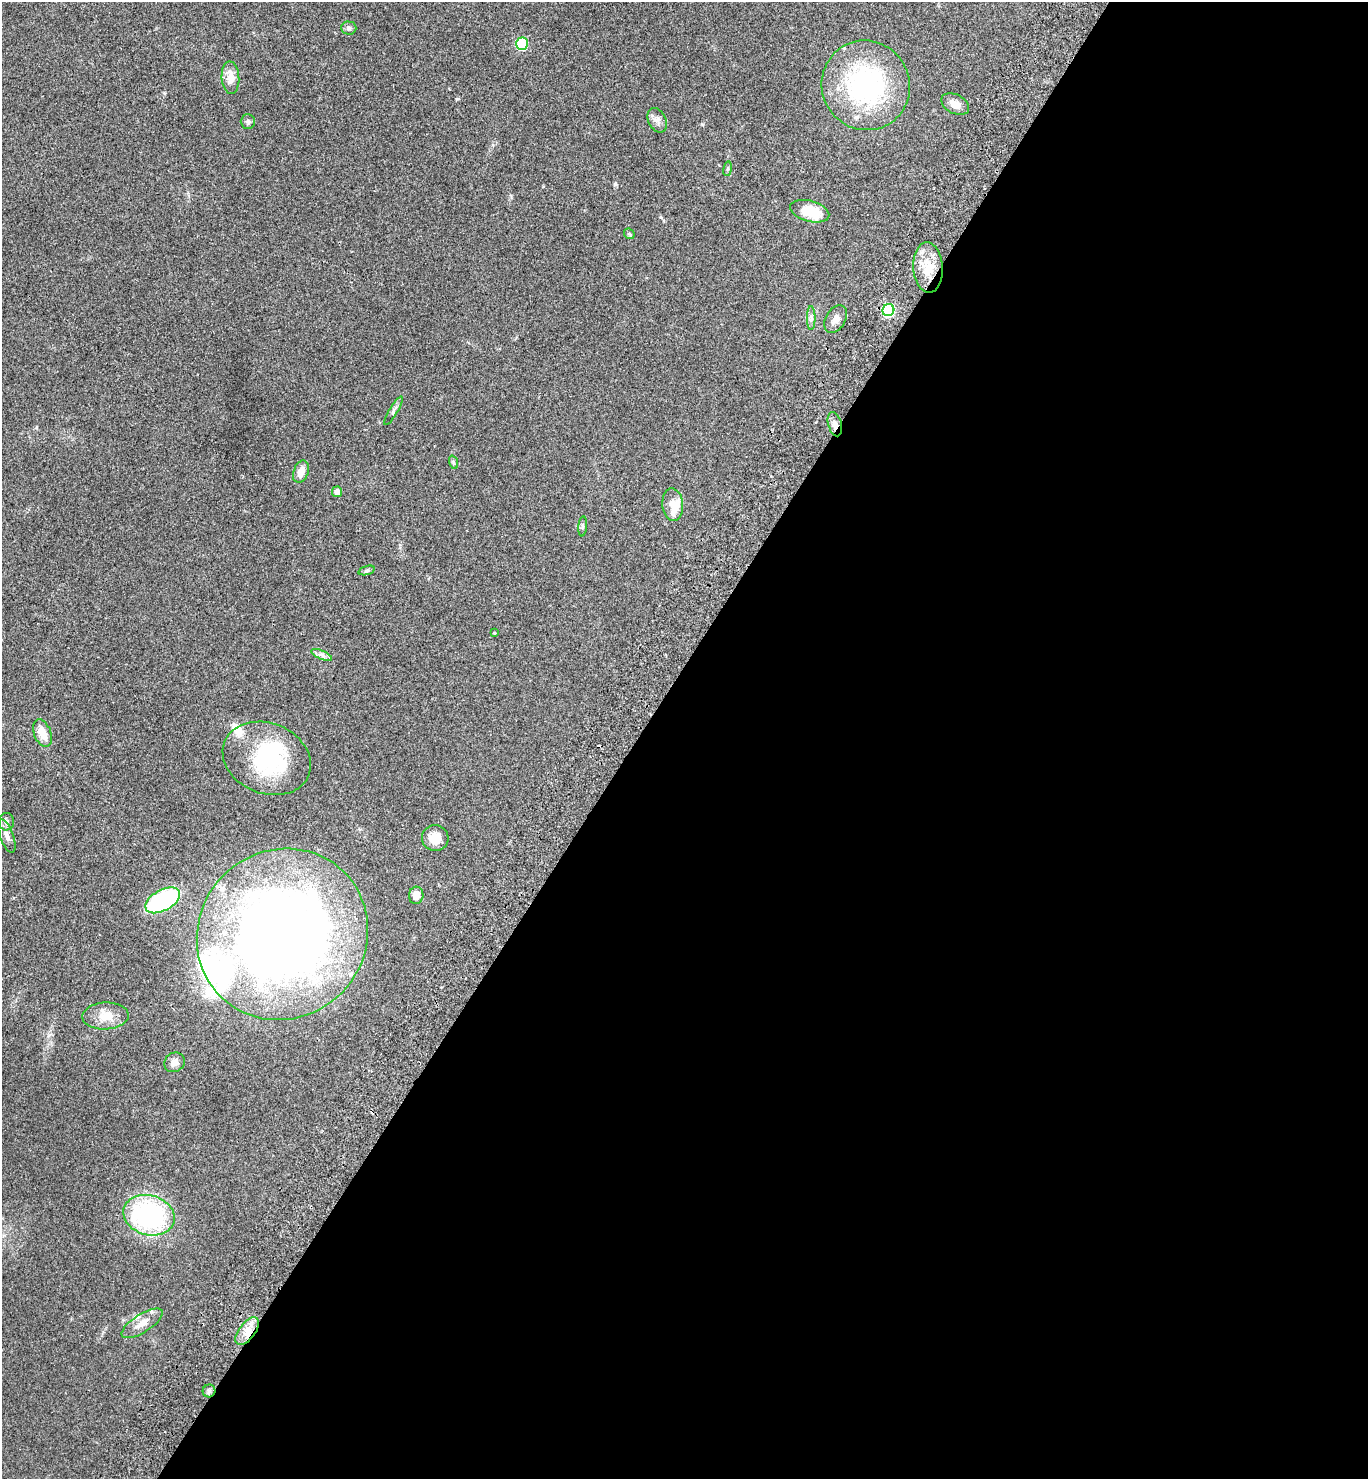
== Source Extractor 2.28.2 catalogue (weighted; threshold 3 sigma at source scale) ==
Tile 12 of 4 x 4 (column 4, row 3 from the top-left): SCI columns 4304-5669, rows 1517-2993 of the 6012 x 5983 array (HDU 1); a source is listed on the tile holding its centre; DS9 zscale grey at full resolution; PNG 1370 x 1481 px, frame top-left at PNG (2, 2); each listed source drawn as its Kron ellipse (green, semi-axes under 4 px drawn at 4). Shown black and unused: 54% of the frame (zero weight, under 2 of 3 exposures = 3% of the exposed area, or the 3 px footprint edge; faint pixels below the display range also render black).
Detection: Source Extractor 2.28.2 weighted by HDU 2 'WHT'; one run over the whole footprint, this tile lists its part. Background 0.086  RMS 0.0078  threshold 0.0351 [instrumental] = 3 sigma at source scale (4.5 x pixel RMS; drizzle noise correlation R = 1.50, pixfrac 1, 0.05/0.05 arcsec/px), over >= 5 px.
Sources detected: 49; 2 inside a brighter object's white glare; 1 cosmic-ray / hot-pixel residue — neither listed nor drawn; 8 inside a brighter listed object's ellipse — not listed separately; the other 38 listed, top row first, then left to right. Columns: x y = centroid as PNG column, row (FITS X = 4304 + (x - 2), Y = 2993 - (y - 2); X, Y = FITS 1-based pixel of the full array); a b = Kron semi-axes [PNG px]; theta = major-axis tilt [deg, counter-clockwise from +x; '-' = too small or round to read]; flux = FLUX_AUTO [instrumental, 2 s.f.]
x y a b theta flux
349 28 7 6 - 2.2
522 44 6 5 - 62
230 78 16 9 -87 9.9
866 85 45 44 - 120
955 104 15 9 -28 6.5
657 120 13 8 -63 4.1
248 121 7 7 - 1.9
728 169 7 3 81 0.92
810 211 20 10 -15 20
629 234 6 4 -46 0.98
928 267 25 14 -86 19
888 310 6 6 - 77
811 318 12 3 -90 2.1
836 319 15 10 58 5.3
393 411 16 4 60 2.1
835 424 12 6 -75 4.4
453 462 7 4 -70 1.1
301 472 12 7 71 6.2
337 492 5 5 - 4.5
673 505 16 10 -85 6.8
583 526 10 4 85 1.4
367 570 8 3 19 1.4
494 633 3 3 - 0.63
321 655 11 4 -23 2.7
42 733 14 8 -68 11
267 758 45 35 -22 76
6 822 9 7 85 2.6
7 836 17 6 -70 4.1
435 838 13 12 - 9.8
416 895 9 7 86 7.7
163 900 19 10 29 93
282 934 88 83 46 840
105 1016 23 13 3 12
175 1062 11 9 34 4.1
149 1215 26 20 -15 120
142 1323 24 9 32 8.2
247 1331 16 8 52 8.1
209 1391 6 6 - 2
Overlapping masked pixels (flux is a lower limit): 3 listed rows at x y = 835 424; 247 1331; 209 1391
Unlisted compact peaks at least as high as the median listed source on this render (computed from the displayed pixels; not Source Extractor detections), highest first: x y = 457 99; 615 184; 164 93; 702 124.